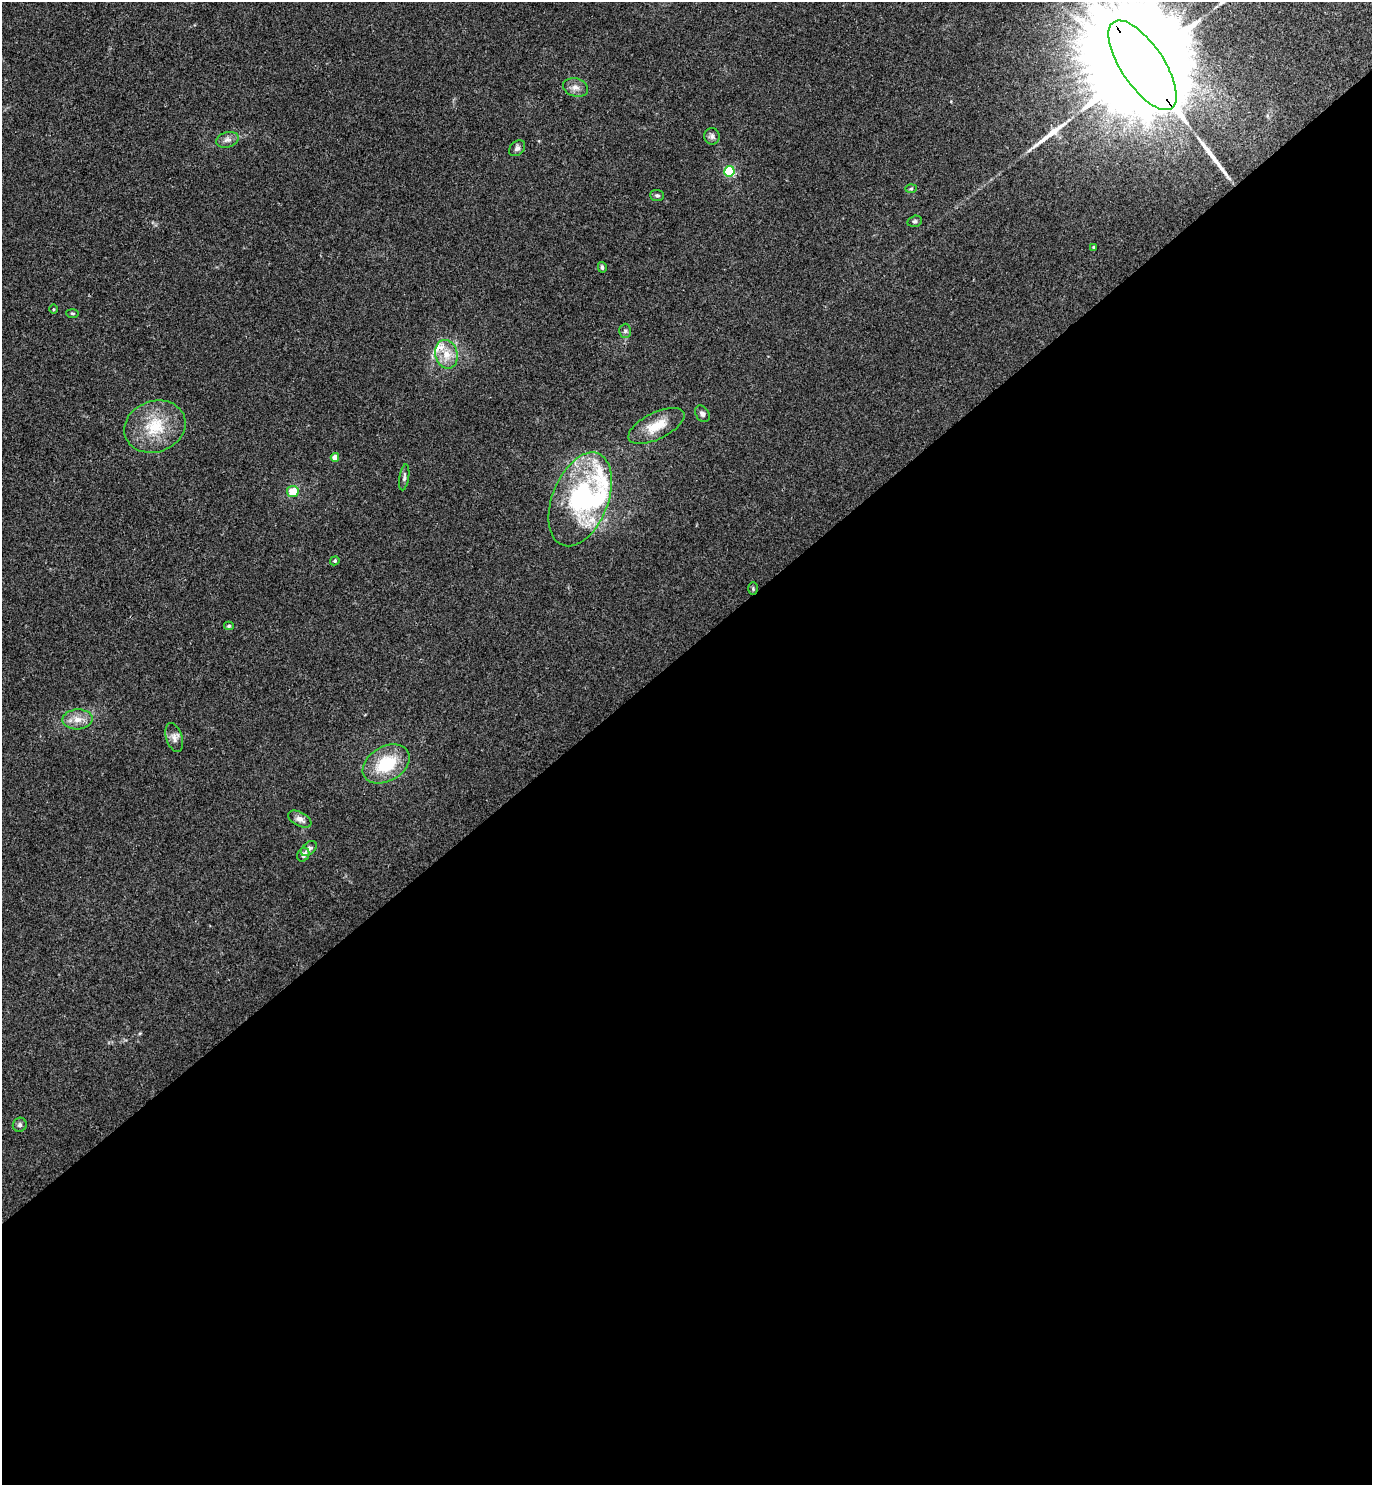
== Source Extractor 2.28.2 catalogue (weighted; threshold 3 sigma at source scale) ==
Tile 15 of 4 x 4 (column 3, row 4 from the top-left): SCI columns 2910-4279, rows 9-1491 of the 5947 x 5950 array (HDU 1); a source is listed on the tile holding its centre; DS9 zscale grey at full resolution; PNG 1374 x 1487 px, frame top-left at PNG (2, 2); each listed source drawn as its Kron ellipse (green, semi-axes under 4 px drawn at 4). Shown black and unused: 56% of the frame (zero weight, under 3 of 4 exposures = <1% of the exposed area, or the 3 px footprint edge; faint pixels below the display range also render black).
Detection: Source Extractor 2.28.2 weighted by HDU 2 'WHT'; one run over the whole footprint, this tile lists its part. Background 0.0531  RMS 0.0053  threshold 0.0238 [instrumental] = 3 sigma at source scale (4.5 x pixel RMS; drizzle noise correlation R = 1.50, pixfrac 1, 0.05/0.05 arcsec/px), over >= 5 px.
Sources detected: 38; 2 inside a brighter object's white glare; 2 long thin detections or spike segments (spike, bleed or trail) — neither listed nor drawn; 2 inside a brighter listed object's ellipse — not listed separately; the other 32 listed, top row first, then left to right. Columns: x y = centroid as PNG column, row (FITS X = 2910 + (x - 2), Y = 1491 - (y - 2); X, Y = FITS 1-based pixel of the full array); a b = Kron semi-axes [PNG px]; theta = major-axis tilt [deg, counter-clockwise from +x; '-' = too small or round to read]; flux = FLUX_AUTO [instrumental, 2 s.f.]
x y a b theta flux
1142 65 52 21 -56 35000
575 87 13 9 -16 3.2
712 136 8 7 - 1.7
227 140 11 7 15 2.3
517 148 9 6 44 1.5
729 171 5 5 - 40
911 189 6 4 2 0.67
657 195 7 5 -3 1.3
915 221 7 5 14 0.97
1094 247 4 4 - 0.73
602 267 5 4 - 1.2
53 309 5 3 - 0.51
72 313 6 3 -1 0.57
625 331 7 6 - 1.2
446 354 14 11 -77 7.4
702 414 9 6 -56 1.7
656 426 30 13 26 11
155 427 31 25 20 22
335 457 4 4 - 4.8
404 477 13 4 81 1.4
293 491 6 5 - 9.9
580 499 49 28 68 66
335 561 5 4 - 0.74
753 588 6 5 - 0.73
229 626 5 4 - 0.83
77 719 15 10 3 5.3
174 738 15 8 -72 2.8
386 764 25 17 30 23
300 819 12 7 -28 2.9
309 848 9 6 42 1.8
303 855 7 5 59 1.9
20 1125 7 6 - 1.2
Overlapping masked pixels (flux is a lower limit): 1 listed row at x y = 1142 65
Isophote crosses this tile's border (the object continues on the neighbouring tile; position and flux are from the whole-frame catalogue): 1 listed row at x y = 1142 65